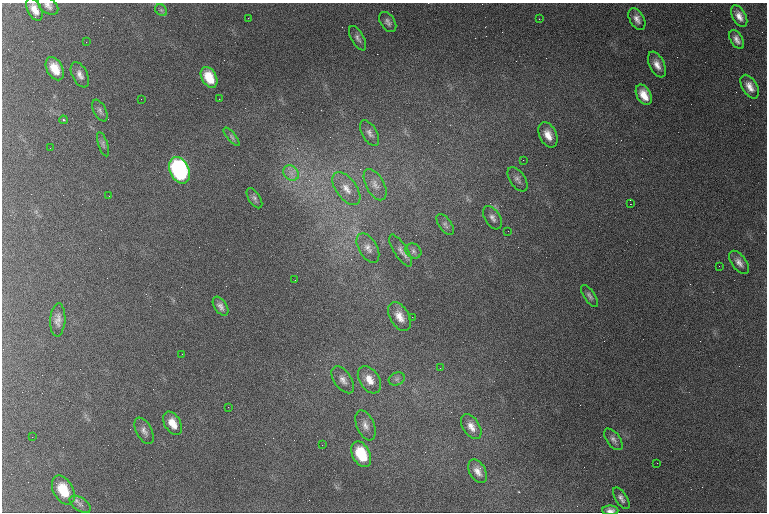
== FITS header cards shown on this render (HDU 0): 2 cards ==
NAXIS1  =                  765 /
NAXIS2  =                  510 /

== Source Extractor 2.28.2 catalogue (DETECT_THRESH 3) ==
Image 765 x 510 px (HDU 0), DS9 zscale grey, 1 PNG px = 1 image px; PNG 769 x 514 px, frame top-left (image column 1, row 510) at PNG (2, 3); each listed source drawn as its Kron ellipse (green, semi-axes under 4 px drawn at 4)
Background 1430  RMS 19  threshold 56.3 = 3 sigma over >= 5 px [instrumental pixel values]
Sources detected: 69; all 69 listed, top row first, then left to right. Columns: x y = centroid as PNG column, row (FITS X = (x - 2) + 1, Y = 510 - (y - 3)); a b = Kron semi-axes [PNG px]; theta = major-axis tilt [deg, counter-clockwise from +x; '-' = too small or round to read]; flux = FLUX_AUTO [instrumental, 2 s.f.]
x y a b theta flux
48 6 11 7 -37 6000
34 9 12 7 -63 12000
161 10 7 5 -44 2500
739 16 12 6 -62 9300
248 18 3 2 - 1300
539 19 2 2 - 2300
637 19 12 7 -61 7400
388 22 11 7 -56 5000
358 38 13 6 -60 5000
737 40 10 6 -59 6200
86 42 2 2 - 1100
657 65 14 7 -64 10000
55 69 12 8 -62 21000
80 75 13 7 -64 7400
209 77 11 7 -61 28000
750 87 13 7 -59 10000
644 95 11 7 -61 16000
141 99 2 2 - 490
219 99 3 2 - 1200
100 111 12 6 -62 4300
63 120 4 3 - 1200
370 133 14 7 -60 6300
548 135 13 8 -64 14000
232 137 11 4 -50 3300
103 144 12 4 -72 3600
50 148 2 2 - 690
523 160 2 2 - 550
179 170 14 9 -64 230000
291 173 8 6 -46 7000
518 179 13 7 -55 5800
375 185 17 9 -61 9800
346 189 19 10 -53 15000
109 196 2 2 - 510
254 198 11 6 -57 3900
630 204 2 2 - 34000
492 218 13 7 -59 6100
445 224 12 6 -54 4000
508 231 2 2 - 720
368 248 16 9 -59 9600
401 250 18 6 -57 6500
413 251 8 7 - 3600
739 262 13 7 -54 7200
719 266 2 2 - 890
295 280 2 2 - 670
589 296 13 5 -55 4100
220 306 11 6 -56 5400
400 317 16 9 -59 13000
412 317 2 2 - 3000
58 320 16 7 86 8100
182 354 2 2 - 520
440 368 2 2 - 600
397 379 8 6 22 3700
343 380 15 8 -55 8100
369 380 15 10 -57 15000
228 407 2 2 - 2200
173 423 13 8 -60 16000
365 425 16 9 -68 8800
471 427 14 8 -57 10000
144 431 14 7 -62 6300
32 437 2 2 - 590
613 439 12 6 -53 5100
322 445 2 2 - 890
361 454 14 8 -62 49000
657 463 2 2 - 600
478 471 13 8 -61 9000
63 490 16 10 -62 37000
621 498 12 5 -56 5000
80 504 12 6 -34 5400
610 510 8 5 0 5600
At the frame edge (FLAGS 8, measured only in part): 2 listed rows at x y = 48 6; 610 510